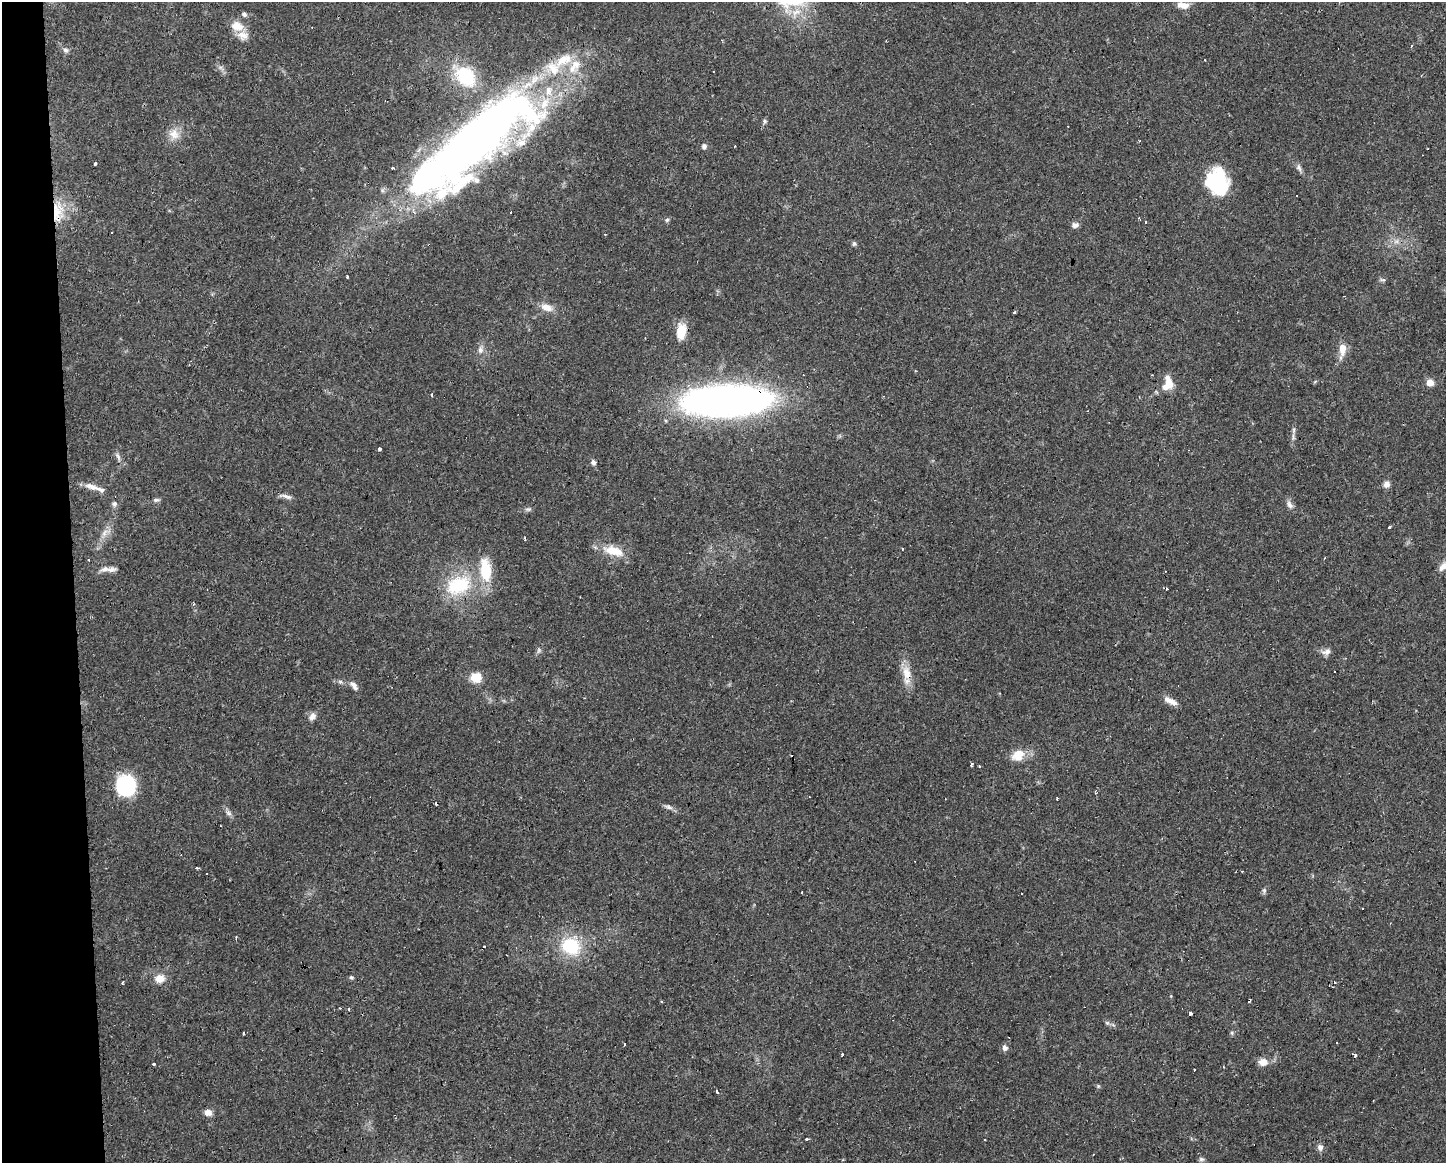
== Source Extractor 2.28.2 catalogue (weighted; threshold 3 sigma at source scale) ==
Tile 4 of 3 x 4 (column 1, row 2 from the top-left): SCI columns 53-1496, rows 2321-3481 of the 4396 x 4641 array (HDU 1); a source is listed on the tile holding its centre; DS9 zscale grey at full resolution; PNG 1448 x 1165 px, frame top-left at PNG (2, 2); no overlay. Shown black and unused: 5% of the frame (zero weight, under 2 of 3 exposures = <1% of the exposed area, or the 3 px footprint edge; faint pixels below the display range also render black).
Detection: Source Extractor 2.28.2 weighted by HDU 2 'WHT'; one run over the whole footprint, this tile lists its part. Background 0.0625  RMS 0.0054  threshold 0.0244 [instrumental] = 3 sigma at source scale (4.5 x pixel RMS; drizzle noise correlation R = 1.50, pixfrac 1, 0.0396/0.0396 arcsec/px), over >= 5 px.
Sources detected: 135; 1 inside a brighter object's white glare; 28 cosmic-ray / hot-pixel residue — not listed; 11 inside a brighter listed object's ellipse — not listed separately; the other 95 listed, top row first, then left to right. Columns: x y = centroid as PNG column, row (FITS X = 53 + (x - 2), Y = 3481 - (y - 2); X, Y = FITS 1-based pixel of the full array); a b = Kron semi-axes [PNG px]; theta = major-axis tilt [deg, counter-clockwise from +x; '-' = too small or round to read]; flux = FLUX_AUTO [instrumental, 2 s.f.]
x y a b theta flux
1183 5 14 8 -6 5.2
244 14 7 5 -44 1.4
237 26 18 13 -18 7.3
886 41 3 2 - 0.49
1411 46 4 2 - 0.53
65 50 9 7 -21 1.9
1205 60 2 2 - 0.48
221 68 9 4 -45 1.6
465 76 21 15 -44 34
765 121 6 5 - 1
174 134 16 14 -81 7
477 139 134 44 41 510
704 146 6 6 - 1.7
734 146 3 2 - 0.55
95 164 3 3 - 22
1299 167 11 5 -67 1.9
1217 182 28 23 -79 38
57 214 35 16 77 18
667 220 7 5 44 1
1145 222 3 2 - 1.1
1075 225 8 6 1 2.1
1396 241 8 6 30 2.1
854 244 6 5 - 1
347 276 3 3 - 1.1
1383 280 7 4 -3 1.4
547 307 17 9 -19 5.4
1015 312 5 3 - 0.61
681 331 17 10 83 11
1342 349 19 8 82 6.8
480 350 11 7 -84 2.8
1430 383 8 8 - 4
1170 384 20 8 -66 5.4
432 395 4 3 - 1.7
727 401 65 22 2 410
1294 430 11 4 86 1.8
380 449 4 3 - 1.6
118 456 14 5 -68 2.1
593 462 7 6 - 1.7
1386 484 9 8 - 2.5
91 487 20 8 -18 4.6
286 496 20 5 -12 2.4
156 500 9 5 -1 1.3
114 504 8 7 - 1.6
1290 505 13 7 -64 2.5
528 509 9 5 7 1.3
1389 527 3 3 - 1.4
105 533 18 8 37 4.3
525 538 5 3 - 1.6
903 549 3 2 - 0.43
613 551 27 11 -15 12
1324 558 3 2 - 0.88
1443 566 13 8 46 3.8
105 569 15 7 13 3.1
458 585 40 27 24 36
539 650 8 6 58 1.3
1326 652 13 8 15 2.8
907 673 23 11 -83 8.5
476 677 10 9 - 10
340 681 7 4 -1 1.2
354 686 15 7 -50 2.9
1171 701 17 7 -27 4.2
312 716 11 8 39 2.9
1018 756 18 15 36 8.4
971 764 4 3 - 1.3
125 785 20 18 -78 40
1057 799 3 2 - 0.68
668 807 13 6 -16 2
228 813 10 6 -45 1.9
197 868 3 3 - 1.5
1264 890 8 6 71 1.2
802 892 3 3 - 1.2
1362 908 3 2 - 0.86
236 938 4 3 - 0.85
571 946 22 19 -20 29
351 977 6 4 -35 0.91
160 979 14 11 10 5.8
123 983 5 2 - 0.52
349 1009 3 2 - 1.1
1190 1013 3 3 - 4.3
1107 1023 6 6 - 1.1
244 1033 3 3 - 1.8
1232 1033 6 5 - 0.93
624 1044 3 3 - 1.1
1005 1048 7 7 - 2.1
842 1054 3 3 - 2.8
1355 1055 4 3 - 5.6
1263 1062 11 9 0 5
154 1064 3 3 - 5.7
1098 1086 5 4 - 0.77
717 1091 3 3 - 3.4
208 1113 9 7 -12 3.3
807 1139 3 3 - 1.6
985 1139 3 2 - 0.65
1320 1147 9 8 - 2.3
1201 1159 8 5 -14 1.2
Overlapping masked pixels (flux is a lower limit): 4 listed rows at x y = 477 139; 57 214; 727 401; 907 673
Isophote crosses this tile's border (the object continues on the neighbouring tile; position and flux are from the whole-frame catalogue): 2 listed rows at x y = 477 139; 1443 566